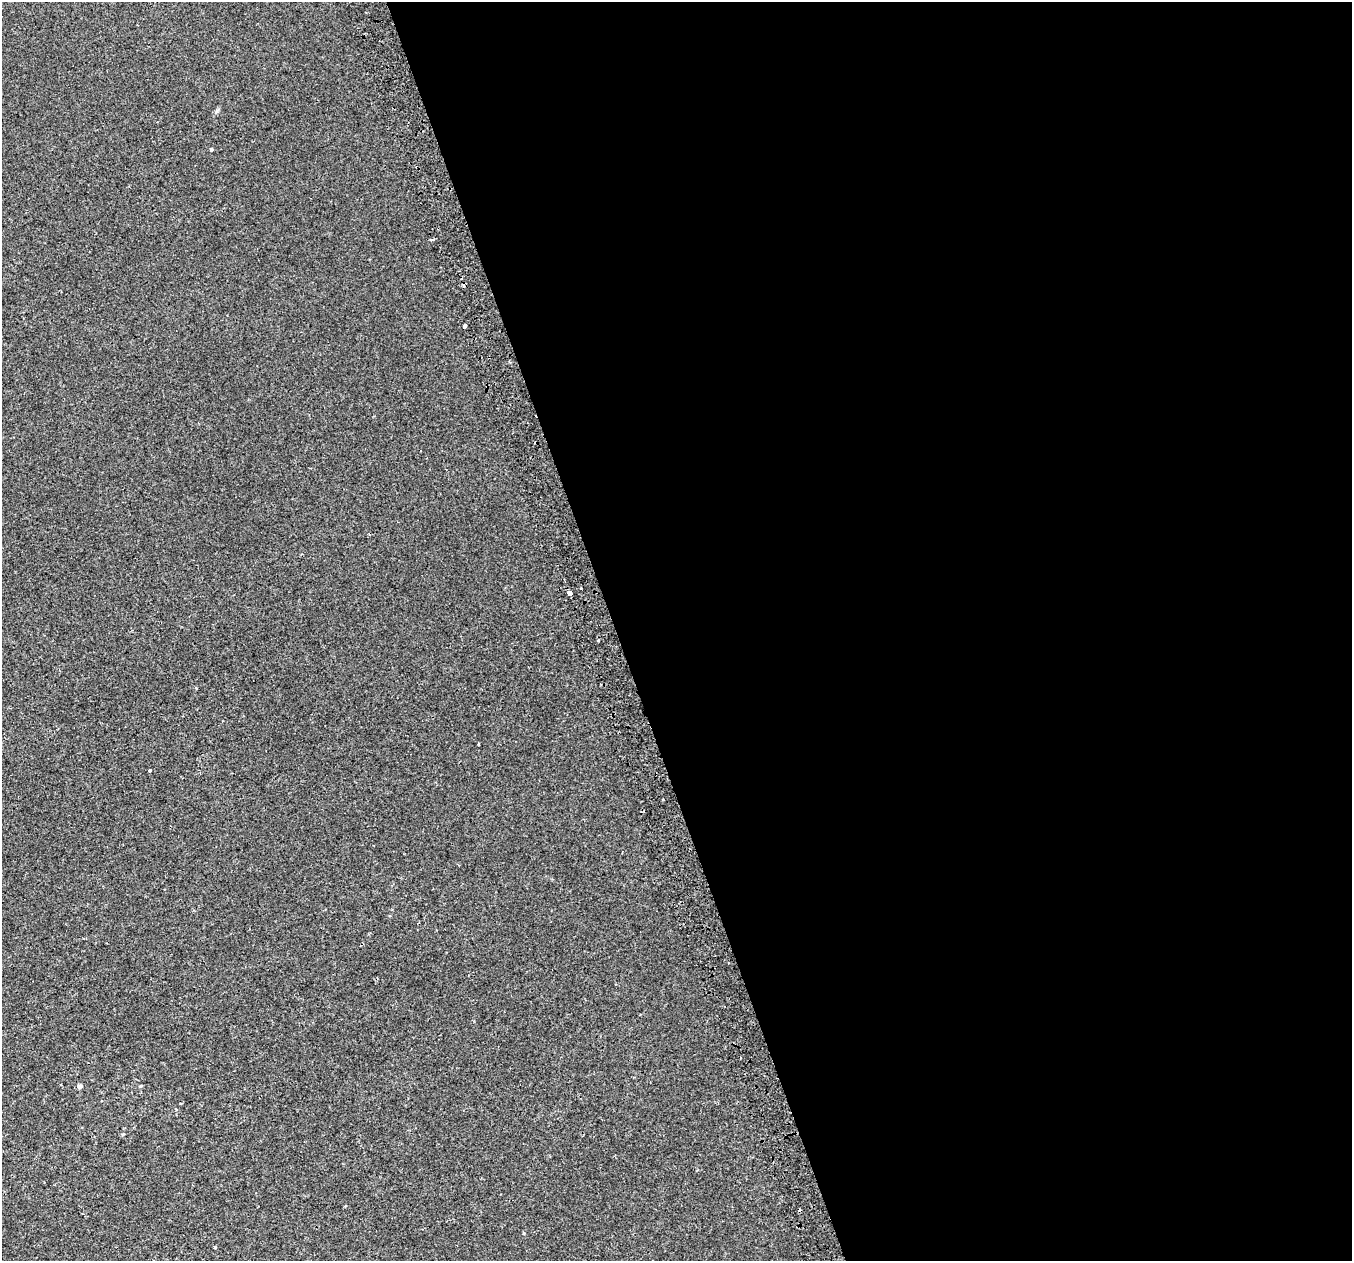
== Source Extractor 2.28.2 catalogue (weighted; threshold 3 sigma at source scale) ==
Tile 8 of 4 x 4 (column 4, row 2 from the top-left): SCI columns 4094-5443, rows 2655-3913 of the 5483 x 5253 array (HDU 1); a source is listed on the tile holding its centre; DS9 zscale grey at full resolution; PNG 1354 x 1263 px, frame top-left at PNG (2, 2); no overlay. Shown black and unused: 55% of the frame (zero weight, under 2 of 3 exposures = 2% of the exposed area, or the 3 px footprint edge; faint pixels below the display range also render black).
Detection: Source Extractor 2.28.2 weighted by HDU 2 'WHT'; one run over the whole footprint, this tile lists its part. Background -2.75e-04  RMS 0.0028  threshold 0.0127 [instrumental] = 3 sigma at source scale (4.5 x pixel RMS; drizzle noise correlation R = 1.50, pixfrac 1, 0.0396/0.0396 arcsec/px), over >= 5 px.
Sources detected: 11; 3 cosmic-ray / hot-pixel residue — not listed; the other 8 listed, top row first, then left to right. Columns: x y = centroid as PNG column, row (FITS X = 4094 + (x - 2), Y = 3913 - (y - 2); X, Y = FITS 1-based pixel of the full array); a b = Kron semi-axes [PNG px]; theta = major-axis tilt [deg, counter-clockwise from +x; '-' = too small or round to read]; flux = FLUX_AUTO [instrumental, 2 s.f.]
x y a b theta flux
211 150 3 3 - 1.3
464 326 4 3 - 3.4
569 593 3 3 - 21
150 770 3 3 - 1
79 1086 6 5 - 0.63
141 1086 4 4 - 0.27
123 1134 5 3 - 0.24
215 1247 3 3 - 0.92